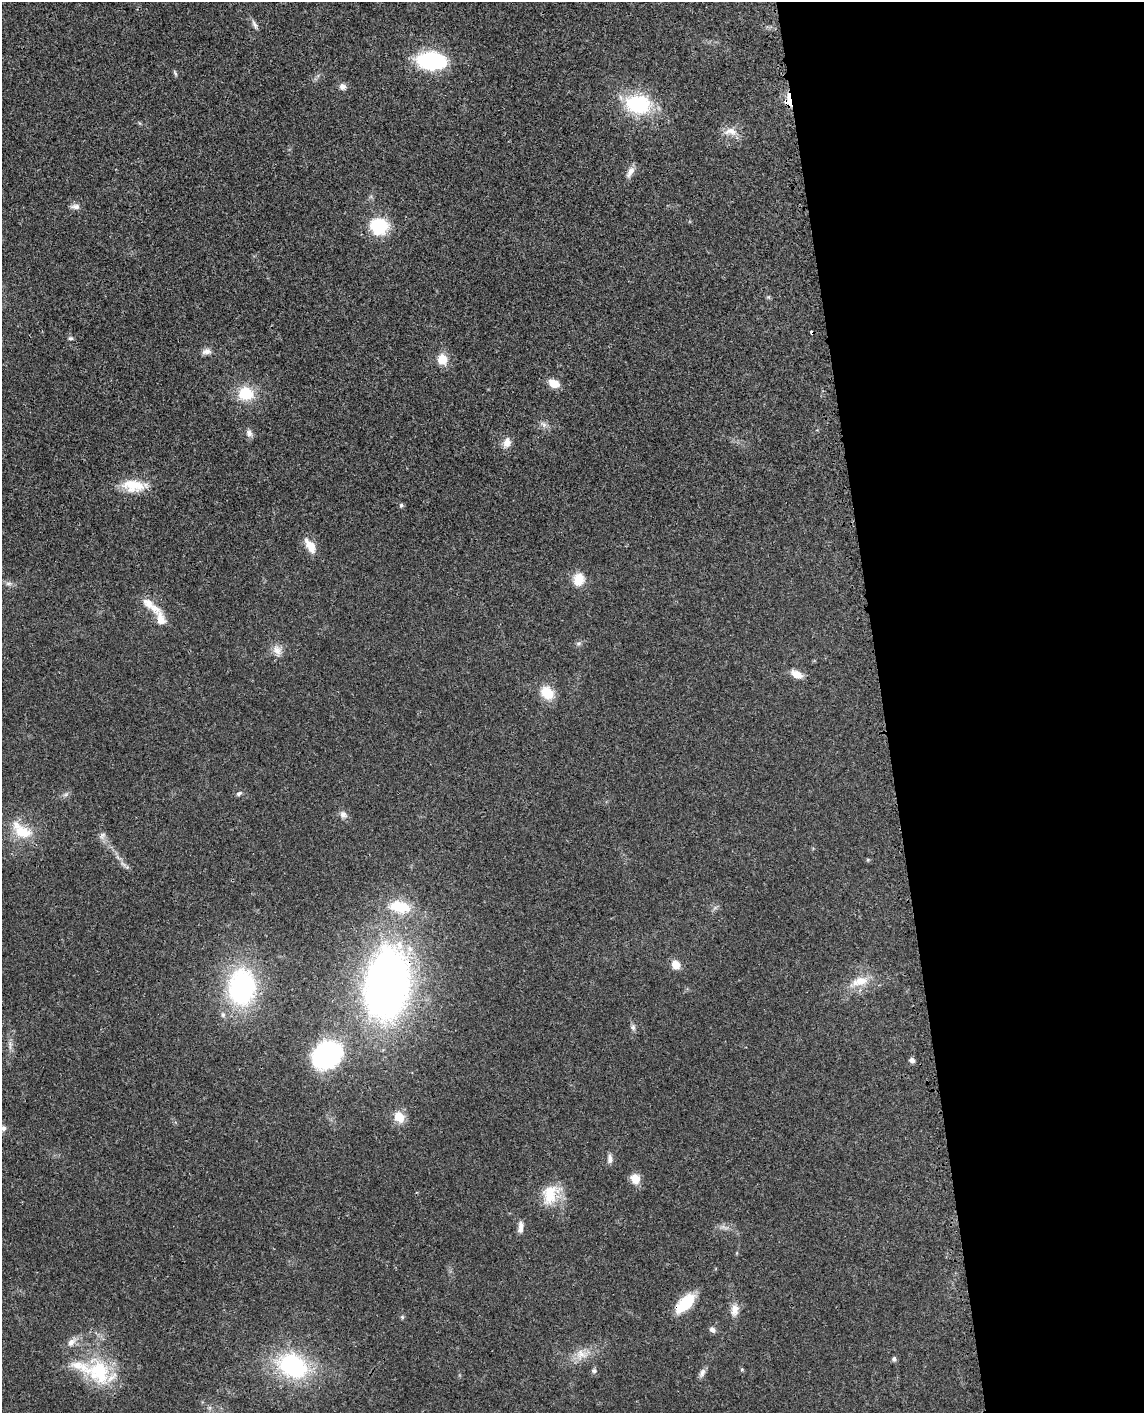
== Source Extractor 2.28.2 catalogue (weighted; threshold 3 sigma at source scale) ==
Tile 8 of 4 x 3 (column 4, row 2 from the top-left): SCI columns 3510-4651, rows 1618-3028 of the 4736 x 4749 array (HDU 1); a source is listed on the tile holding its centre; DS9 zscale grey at full resolution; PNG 1146 x 1415 px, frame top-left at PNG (2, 2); no overlay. Shown black and unused: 23% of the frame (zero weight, under 3 of 4 exposures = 8% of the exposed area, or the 3 px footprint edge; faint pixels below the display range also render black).
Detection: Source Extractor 2.28.2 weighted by HDU 2 'WHT'; one run over the whole footprint, this tile lists its part. Background 0.0214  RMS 0.0035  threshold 0.0155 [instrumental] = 3 sigma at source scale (4.5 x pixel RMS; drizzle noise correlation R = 1.50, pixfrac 1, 0.05/0.05 arcsec/px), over >= 5 px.
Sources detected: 69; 1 cosmic-ray / hot-pixel residue — not listed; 4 inside a brighter listed object's ellipse — not listed separately; the other 64 listed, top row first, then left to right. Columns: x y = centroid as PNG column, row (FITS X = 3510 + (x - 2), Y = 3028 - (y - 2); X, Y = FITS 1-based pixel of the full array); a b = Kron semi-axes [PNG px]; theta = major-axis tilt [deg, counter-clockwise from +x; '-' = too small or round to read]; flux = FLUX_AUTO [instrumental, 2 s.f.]
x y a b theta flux
254 25 14 5 -64 1.2
431 61 22 13 -4 39
175 73 8 4 -63 0.57
342 86 10 8 -44 1.3
789 97 21 7 69 3.5
638 104 35 25 -8 22
731 131 20 10 -6 3.6
630 172 16 7 58 2
75 207 13 6 -1 1.4
379 226 21 19 -12 14
71 338 7 5 11 0.59
207 351 12 8 9 1.7
442 359 10 9 - 5.6
554 383 10 7 -24 4.9
246 393 16 15 - 10
544 424 10 6 -38 1.3
249 433 10 8 -67 1.5
507 442 13 9 76 2.7
133 486 29 15 -6 8.8
401 505 5 5 - 0.64
310 546 21 10 -57 4.3
578 579 14 12 72 5.5
8 583 10 4 0 0.94
148 603 17 11 -37 3.8
161 619 22 11 -71 4.1
579 643 8 4 19 0.65
277 650 16 11 -65 2.9
797 674 12 7 -25 3.7
547 693 14 12 -43 7.5
239 793 8 5 31 0.81
66 794 7 4 19 0.71
343 815 10 9 - 1.6
22 832 29 17 -22 9.4
103 835 7 4 19 0.7
868 860 5 5 - 0.41
123 864 11 3 -30 0.9
400 907 30 16 -10 11
676 965 10 8 -43 3.6
859 981 28 12 15 6.6
387 985 42 25 82 320
242 987 32 24 86 58
223 1015 8 6 -75 0.94
633 1027 8 6 -90 0.92
10 1045 15 5 -85 1.5
327 1055 20 16 34 64
912 1060 7 5 -25 1.1
399 1117 11 10 - 5.5
3 1128 9 7 47 1.3
610 1159 11 7 -88 1.6
635 1179 10 9 - 4.3
550 1194 29 20 64 9.6
520 1227 15 6 86 1.9
685 1304 27 12 44 11
735 1310 17 10 84 3
402 1317 6 5 - 0.52
712 1329 9 6 -42 1.2
71 1343 12 8 50 2.2
581 1354 17 13 -12 4.4
894 1359 6 5 - 0.79
292 1366 30 23 -27 39
742 1369 5 3 - 0.36
594 1371 7 6 - 0.83
99 1372 34 28 -73 21
702 1373 13 7 68 1.4
Overlapping masked pixels (flux is a lower limit): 3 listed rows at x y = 789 97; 387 985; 685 1304
Isophote crosses this tile's border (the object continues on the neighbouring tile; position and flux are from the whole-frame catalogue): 1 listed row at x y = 3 1128